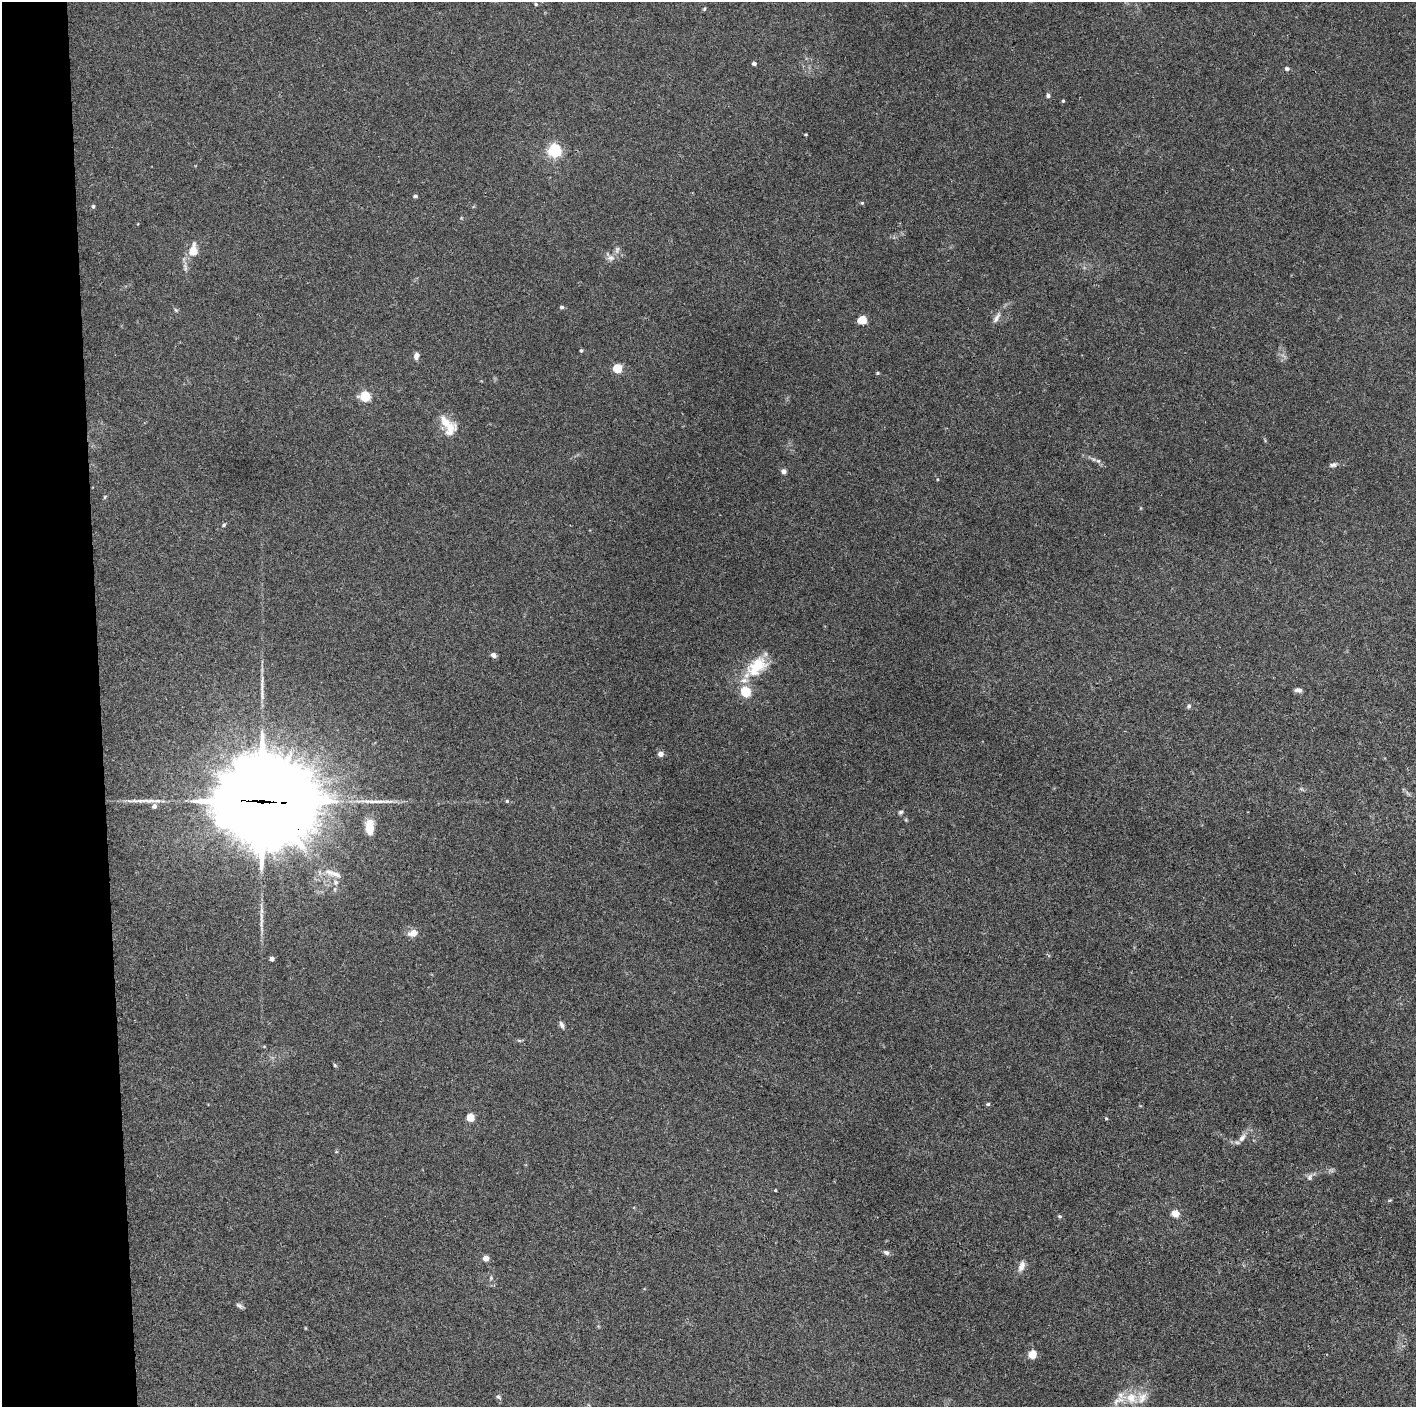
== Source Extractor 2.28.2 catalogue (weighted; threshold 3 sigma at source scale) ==
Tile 4 of 3 x 3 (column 1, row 2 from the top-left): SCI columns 1-1414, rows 1407-2811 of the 4243 x 4221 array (HDU 1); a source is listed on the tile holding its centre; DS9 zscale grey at full resolution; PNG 1418 x 1409 px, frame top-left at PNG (2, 2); no overlay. Shown black and unused: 7% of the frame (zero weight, under 3 of 4 exposures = <1% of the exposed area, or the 3 px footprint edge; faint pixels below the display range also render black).
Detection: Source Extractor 2.28.2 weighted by HDU 2 'WHT'; one run over the whole footprint, this tile lists its part. Background 0.0337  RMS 0.0045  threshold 0.0201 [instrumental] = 3 sigma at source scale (4.5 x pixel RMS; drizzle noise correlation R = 1.50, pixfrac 1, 0.05/0.05 arcsec/px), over >= 5 px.
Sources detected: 65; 1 long thin detection or spike segment (spike, bleed or trail) — not listed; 3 inside a brighter listed object's ellipse — not listed separately; the other 61 listed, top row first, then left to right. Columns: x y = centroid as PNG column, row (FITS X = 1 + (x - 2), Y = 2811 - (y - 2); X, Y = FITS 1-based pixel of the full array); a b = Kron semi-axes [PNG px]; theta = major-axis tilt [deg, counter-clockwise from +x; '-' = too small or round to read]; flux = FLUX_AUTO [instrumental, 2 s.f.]
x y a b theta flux
536 4 5 4 - 0.49
704 9 5 4 - 0.49
754 64 4 3 - 1.6
1287 69 5 4 - 1.2
1048 96 5 4 - 1.1
1063 101 4 3 - 0.54
806 134 3 3 - 0.48
554 151 5 5 - 87
415 196 5 4 - 0.77
862 203 4 4 - 0.5
93 206 5 4 - 0.71
617 250 11 4 73 1.3
193 251 6 5 - 15
611 258 11 6 -5 1.9
562 307 6 5 - 0.7
176 310 6 4 -46 0.61
996 318 15 6 62 2.2
862 320 7 7 - 5.7
581 350 4 3 - 0.62
416 356 8 6 81 1.9
617 368 5 5 - 22
877 373 4 4 - 0.52
365 397 5 5 - 35
450 429 22 14 66 6.7
1098 461 6 5 - 0.92
1333 465 8 6 8 1.2
784 471 5 4 - 2.2
224 525 5 4 - 0.56
493 655 6 5 - 1.9
757 666 31 19 44 16
1298 690 9 5 -5 1.4
745 692 5 5 - 32
1189 706 6 5 - 0.88
660 754 5 5 - 2.6
263 801 39 33 -11 6100
507 801 5 5 - 0.59
154 806 6 5 - 1.9
901 812 6 5 - 0.77
369 829 13 9 -64 5.5
336 874 18 7 -23 3.3
413 933 10 7 20 3.6
272 959 4 4 - 2.1
562 1025 10 5 -66 1.5
335 1065 5 4 - 0.52
988 1104 5 5 - 0.62
470 1117 5 4 - 15
1106 1118 5 3 - 0.41
1242 1138 12 7 52 2.5
1310 1177 10 7 63 1.4
775 1190 4 3 - 0.39
1175 1213 5 4 - 7.7
1060 1216 5 5 - 0.55
886 1252 8 5 -24 1.3
486 1258 4 4 - 5.3
1021 1266 14 7 66 2.9
491 1278 5 5 - 0.59
239 1305 9 5 -29 1.1
1032 1354 5 5 - 15
498 1396 7 5 -47 0.9
1131 1398 13 12 - 7.2
1117 1401 14 8 50 3.8
Overlapping masked pixels (flux is a lower limit): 1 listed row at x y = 263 801